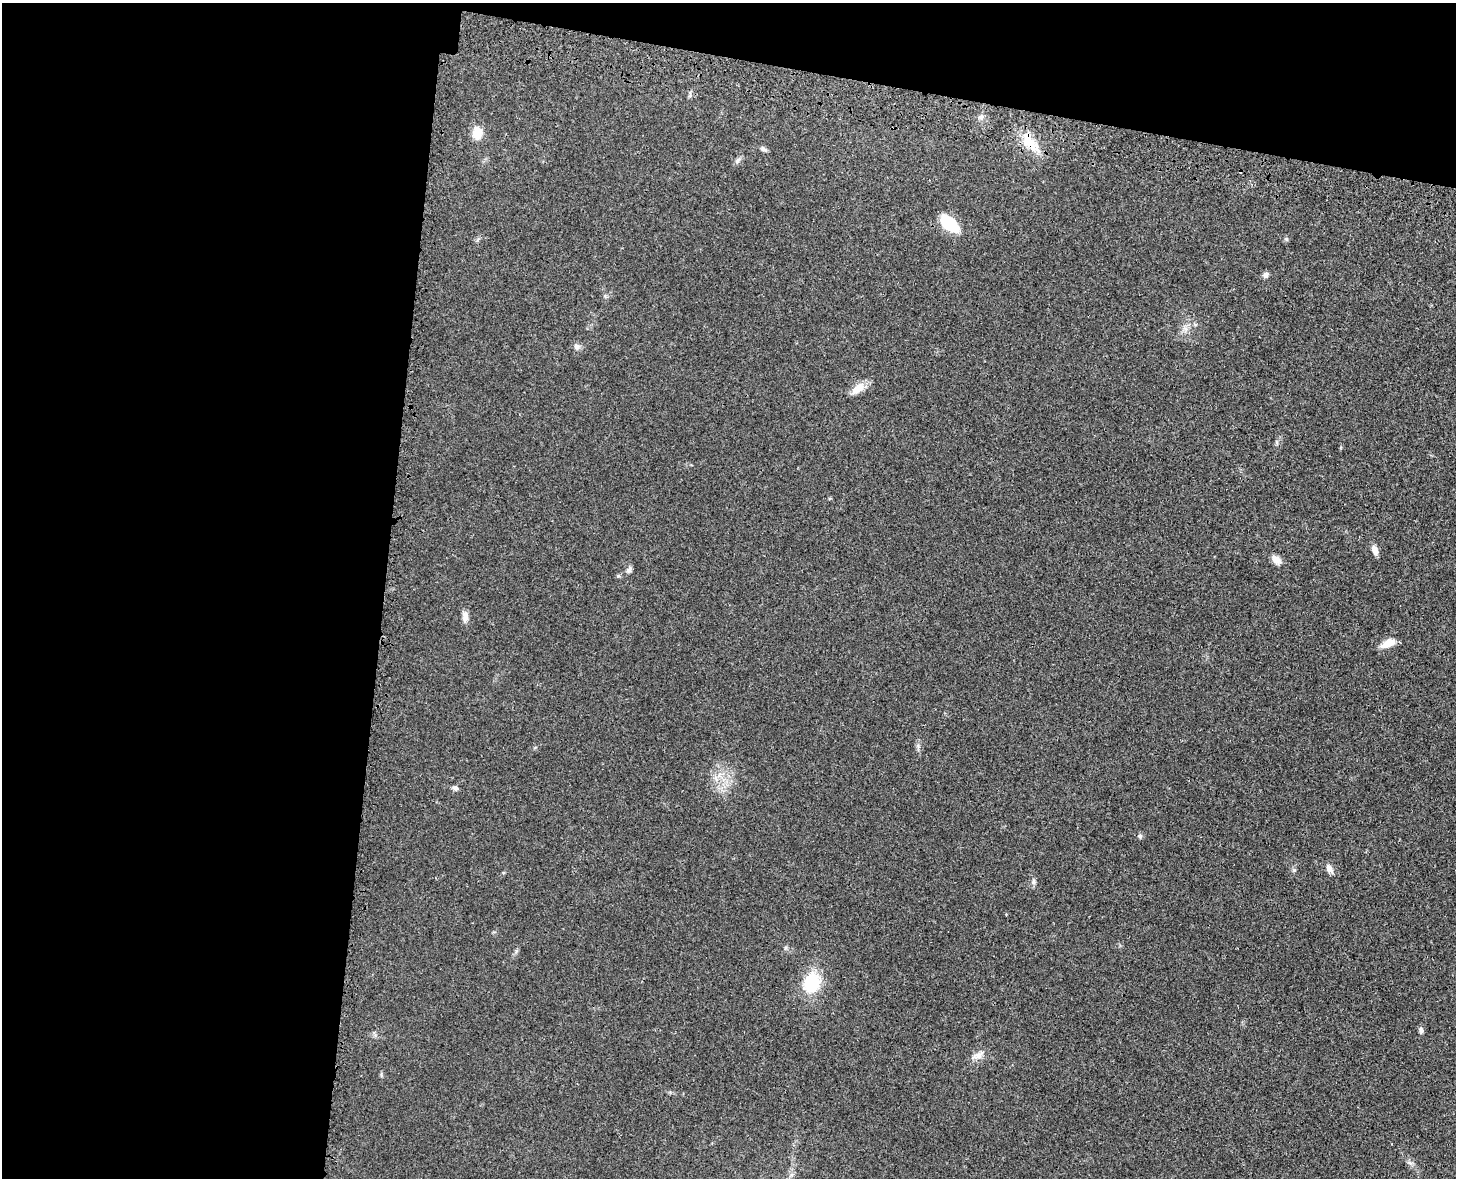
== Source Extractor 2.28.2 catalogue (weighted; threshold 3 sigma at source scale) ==
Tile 1 of 3 x 4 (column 1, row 1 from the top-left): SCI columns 193-1646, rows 3615-4790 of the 4860 x 4873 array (HDU 1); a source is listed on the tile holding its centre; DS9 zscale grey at full resolution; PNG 1458 x 1180 px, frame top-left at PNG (2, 3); no overlay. Shown black and unused: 32% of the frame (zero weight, under 3 of 4 exposures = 8% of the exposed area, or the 3 px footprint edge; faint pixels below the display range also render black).
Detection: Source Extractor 2.28.2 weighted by HDU 2 'WHT'; one run over the whole footprint, this tile lists its part. Background 0.0215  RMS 0.0034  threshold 0.0155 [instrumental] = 3 sigma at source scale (4.5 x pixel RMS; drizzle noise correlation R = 1.50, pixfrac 1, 0.05/0.05 arcsec/px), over >= 5 px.
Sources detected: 27; all 27 listed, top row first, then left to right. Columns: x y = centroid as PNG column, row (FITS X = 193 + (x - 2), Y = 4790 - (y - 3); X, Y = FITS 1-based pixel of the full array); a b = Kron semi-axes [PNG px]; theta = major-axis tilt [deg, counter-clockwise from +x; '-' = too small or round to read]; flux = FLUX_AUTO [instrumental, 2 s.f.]
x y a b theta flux
690 95 9 3 77 0.66
981 117 9 6 19 1.2
477 133 16 11 86 5
1030 143 32 14 -53 9
763 149 9 5 -25 0.88
738 160 9 4 54 0.91
949 224 23 12 -39 12
1286 239 6 5 - 0.52
1265 275 7 7 - 1.2
1185 328 8 5 -1 1.1
577 347 9 8 - 1.4
858 388 20 10 40 3.8
1277 442 8 4 -81 0.54
1375 550 11 6 -64 2.2
1276 560 13 8 -42 2.5
629 570 9 6 60 1.1
465 616 13 7 -86 2.1
1388 643 18 8 26 3.8
716 778 10 4 -77 1.1
455 788 8 6 -39 0.85
1140 836 7 6 - 0.78
1329 869 12 7 -59 1.9
1033 882 8 6 59 0.91
810 984 11 8 60 25
1421 1030 7 6 - 0.9
979 1055 12 9 31 2.4
1410 1163 8 5 -45 0.94
Overlapping masked pixels (flux is a lower limit): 1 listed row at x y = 1030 143
Unlisted compact peaks at least as high as the median listed source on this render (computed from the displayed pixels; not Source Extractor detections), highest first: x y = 1294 870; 618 576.